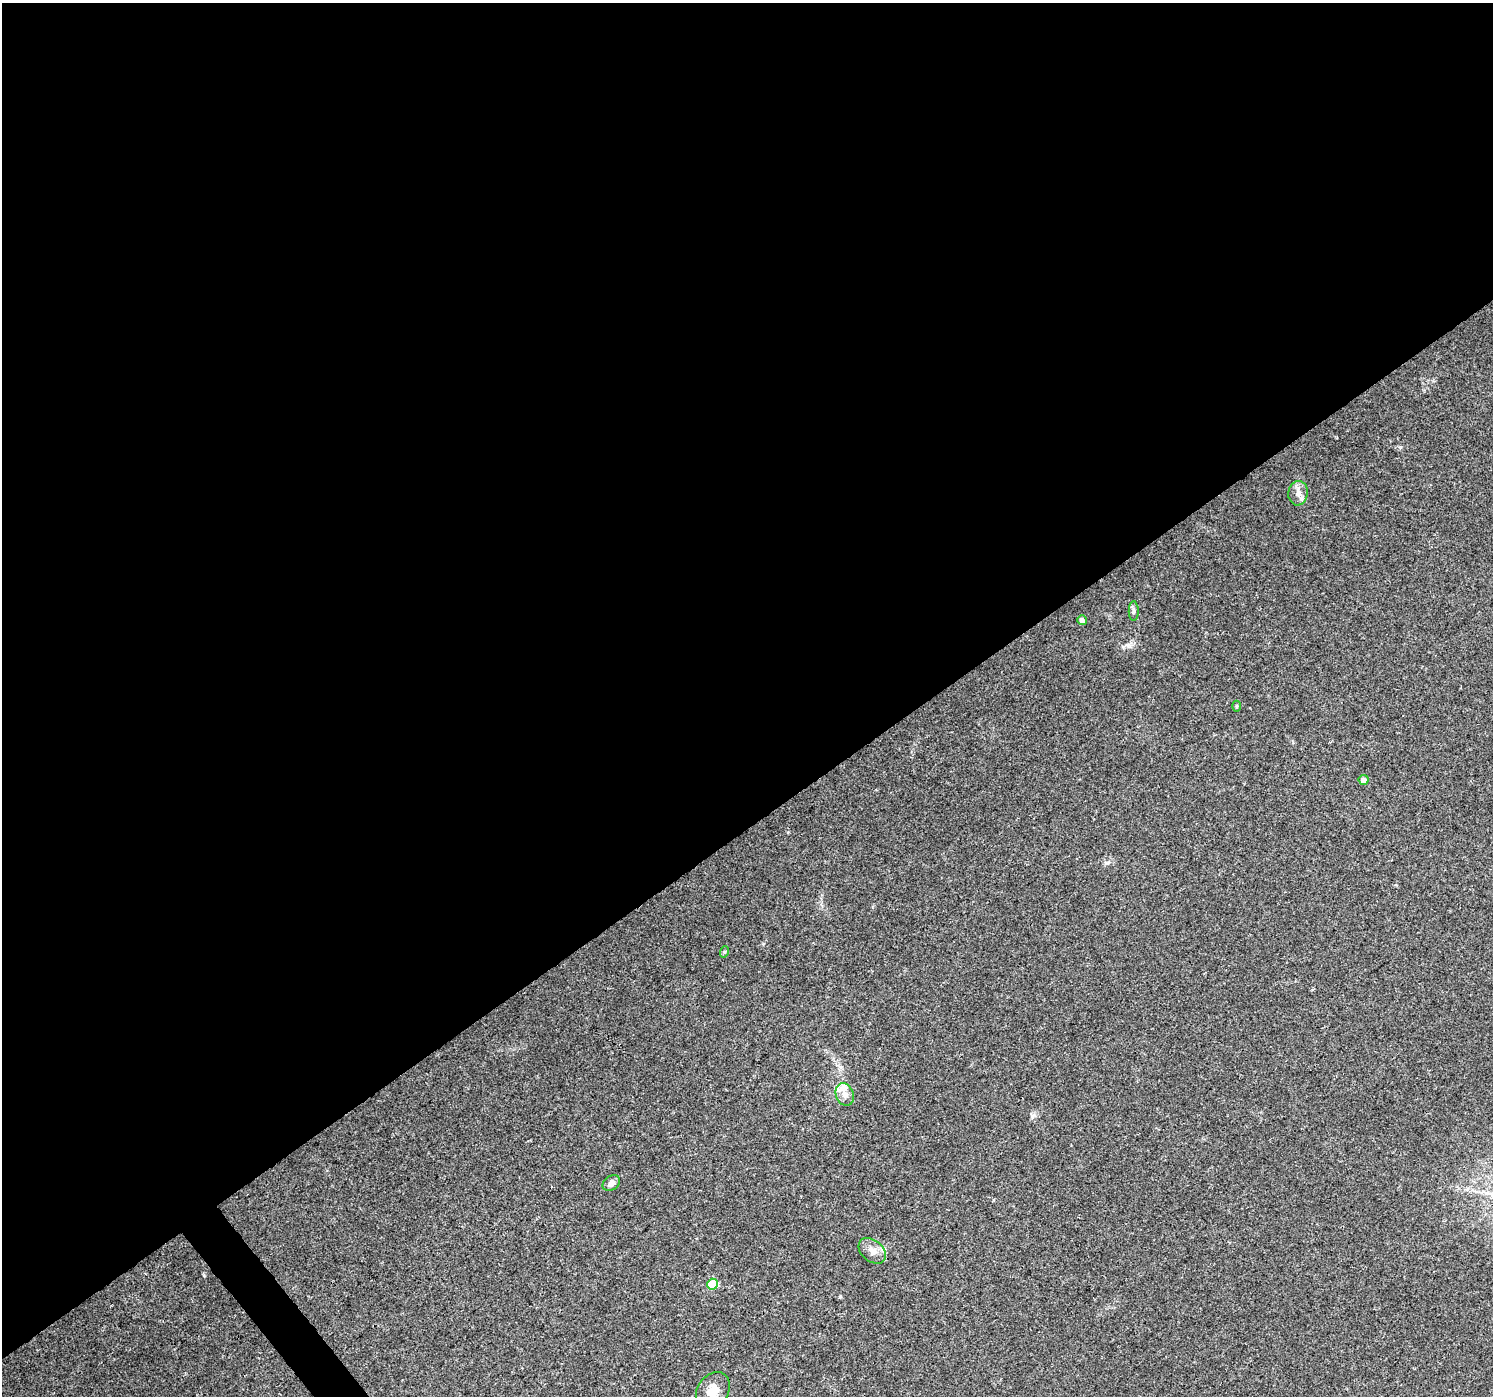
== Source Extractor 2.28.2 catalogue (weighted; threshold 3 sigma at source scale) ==
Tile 2 of 4 x 4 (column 2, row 1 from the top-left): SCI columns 1497-2987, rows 4381-5774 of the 5969 x 5907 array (HDU 1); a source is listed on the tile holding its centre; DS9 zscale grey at full resolution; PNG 1495 x 1398 px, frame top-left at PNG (2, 3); each listed source drawn as its Kron ellipse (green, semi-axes under 4 px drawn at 4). Shown black and unused: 60% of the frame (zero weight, under 3 of 4 exposures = <1% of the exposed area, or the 3 px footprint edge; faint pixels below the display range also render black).
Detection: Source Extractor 2.28.2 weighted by HDU 2 'WHT'; one run over the whole footprint, this tile lists its part. Background 0.0342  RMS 0.0035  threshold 0.0158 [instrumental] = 3 sigma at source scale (4.5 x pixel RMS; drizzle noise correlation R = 1.50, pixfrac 1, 0.0396/0.0396 arcsec/px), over >= 5 px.
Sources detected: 11; all 11 listed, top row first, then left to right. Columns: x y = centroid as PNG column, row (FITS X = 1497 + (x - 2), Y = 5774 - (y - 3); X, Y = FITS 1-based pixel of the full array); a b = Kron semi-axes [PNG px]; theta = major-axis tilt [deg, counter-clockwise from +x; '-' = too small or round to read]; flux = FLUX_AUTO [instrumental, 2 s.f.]
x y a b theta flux
1298 493 12 9 81 2.5
1134 611 10 5 90 0.89
1082 620 5 4 - 1.5
1236 706 5 3 - 0.37
1364 780 5 5 - 1.8
724 952 6 3 71 0.44
845 1094 12 8 -69 2.6
611 1183 9 7 35 1.3
872 1251 15 10 -40 3
713 1284 5 5 - 16
713 1391 20 15 55 5
Unlisted compact peaks at least as high as the median listed source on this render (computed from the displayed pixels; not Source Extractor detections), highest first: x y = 204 1275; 840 1297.